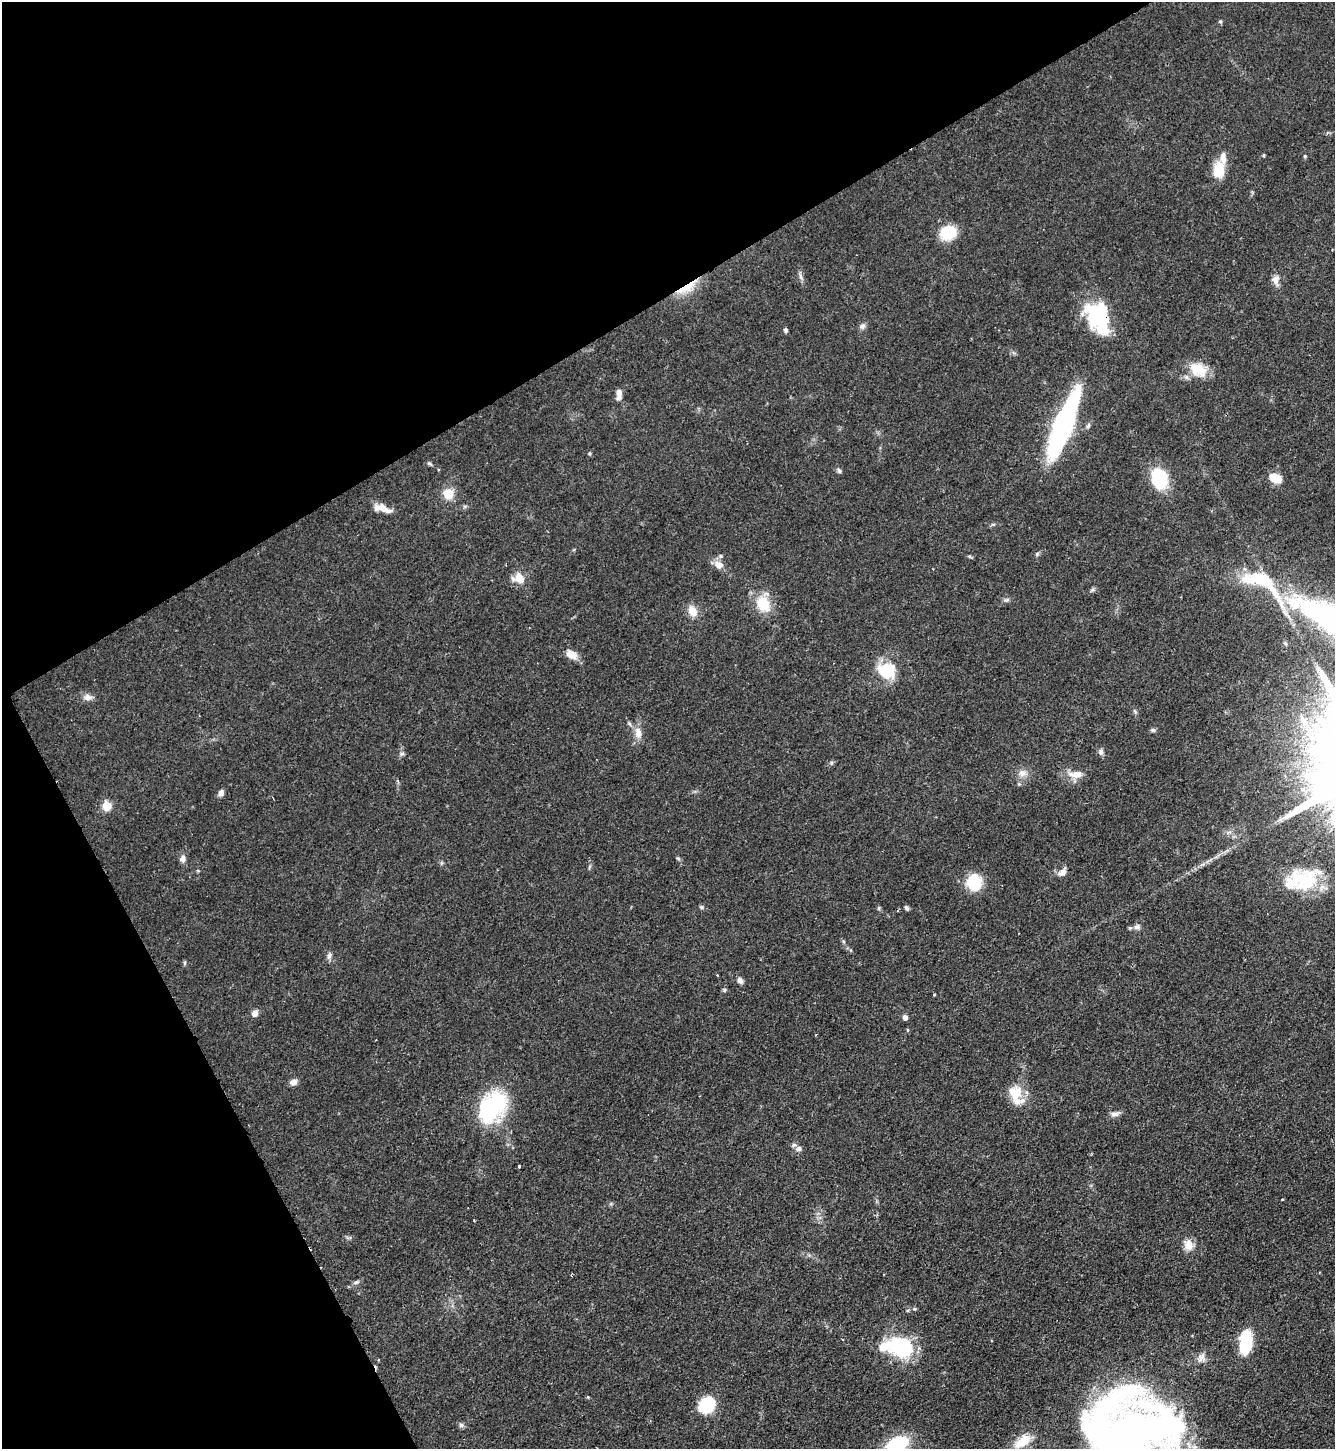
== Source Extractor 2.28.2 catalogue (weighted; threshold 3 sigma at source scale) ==
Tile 5 of 4 x 4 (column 1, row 2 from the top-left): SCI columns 158-1490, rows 2896-4342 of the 5781 x 5789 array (HDU 1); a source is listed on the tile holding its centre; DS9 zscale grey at full resolution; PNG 1337 x 1451 px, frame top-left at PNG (2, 2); no overlay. Shown black and unused: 29% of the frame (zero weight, under 2 of 3 exposures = <1% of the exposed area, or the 3 px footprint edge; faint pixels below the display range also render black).
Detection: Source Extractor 2.28.2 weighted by HDU 2 'WHT'; one run over the whole footprint, this tile lists its part. Background 0.0468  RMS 0.0046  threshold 0.0207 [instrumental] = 3 sigma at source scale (4.5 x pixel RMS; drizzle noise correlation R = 1.50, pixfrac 1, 0.05/0.05 arcsec/px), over >= 5 px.
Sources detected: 94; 4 inside a brighter object's white glare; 1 cosmic-ray / hot-pixel residue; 1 long thin detection or spike segment (spike, bleed or trail) — not listed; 5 inside a brighter listed object's ellipse — not listed separately; the other 83 listed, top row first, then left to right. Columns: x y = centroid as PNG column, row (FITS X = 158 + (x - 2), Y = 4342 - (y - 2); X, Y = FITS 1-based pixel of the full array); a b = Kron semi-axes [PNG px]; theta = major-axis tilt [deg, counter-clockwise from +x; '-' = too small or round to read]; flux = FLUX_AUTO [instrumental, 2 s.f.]
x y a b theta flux
1220 21 6 5 - 0.64
1263 155 4 3 - 0.54
1305 156 5 4 - 0.55
1219 169 15 10 84 14
948 233 13 11 19 22
801 276 11 4 -71 1.4
1276 279 11 8 74 3.2
687 287 34 9 31 9.8
1099 315 35 19 -36 30
862 326 8 8 - 1.5
786 330 5 5 - 0.87
1198 370 24 16 -29 11
619 394 12 6 87 3.4
1063 426 59 13 69 110
1088 426 8 5 70 1.1
589 453 5 5 - 0.66
429 464 8 4 -9 0.79
839 471 7 5 -57 0.99
1159 478 15 11 -67 39
1276 478 12 8 -24 9.4
448 494 9 9 - 9.2
382 508 22 8 -16 5.4
1037 554 6 5 - 0.8
969 556 6 4 -19 0.62
719 565 12 9 -25 4
519 578 12 10 -21 7.1
1256 578 41 19 2 20
1092 590 7 5 33 0.93
1006 600 8 6 1 1.1
763 604 17 13 -66 14
692 611 13 10 -65 5.2
571 654 15 10 -28 4.5
887 670 21 17 -17 17
88 697 11 8 -6 2.7
1135 711 7 4 -54 0.78
1304 720 15 7 -55 3.3
629 723 7 4 -59 0.95
1153 730 7 5 2 0.94
638 733 17 9 -82 4.4
1101 752 8 6 77 1.4
402 754 7 5 20 0.96
1022 773 12 10 11 3.4
1076 774 22 9 2 5.3
1019 784 5 5 - 0.63
221 793 9 7 68 1.7
107 806 6 5 - 14
678 858 5 5 - 0.64
183 859 8 7 - 2.2
1062 872 13 8 45 2.8
1304 881 41 28 7 28
974 882 13 11 83 23
702 907 6 5 - 0.85
879 908 6 4 89 0.65
906 908 7 5 -56 0.98
1137 927 9 7 5 1.9
851 950 5 3 - 0.44
329 956 11 5 77 1.5
717 975 4 2 - 0.38
740 980 7 6 - 2.1
724 990 6 5 - 0.74
934 994 3 3 - 0.49
255 1013 7 6 - 2.9
905 1017 6 6 - 1.6
908 1030 5 3 - 0.45
293 1082 9 7 19 2.4
1014 1094 27 16 -80 10
492 1107 40 28 54 43
1115 1114 11 7 11 2.2
799 1149 8 7 - 2
519 1166 3 3 - 0.93
1282 1199 3 3 - 0.38
1188 1245 15 12 -65 4.6
356 1282 9 5 21 1.2
914 1309 5 4 - 0.65
1246 1342 24 12 84 21
901 1347 22 16 -19 42
1201 1358 14 10 66 3.1
588 1397 5 3 - 0.42
707 1405 14 11 41 28
461 1425 6 6 - 1.1
1128 1435 71 48 44 270
1023 1441 22 11 35 10
897 1444 22 13 22 26
Overlapping masked pixels (flux is a lower limit): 2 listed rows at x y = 687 287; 1099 315
Isophote crosses this tile's border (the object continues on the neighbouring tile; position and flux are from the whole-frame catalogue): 2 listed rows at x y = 1128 1435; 897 1444